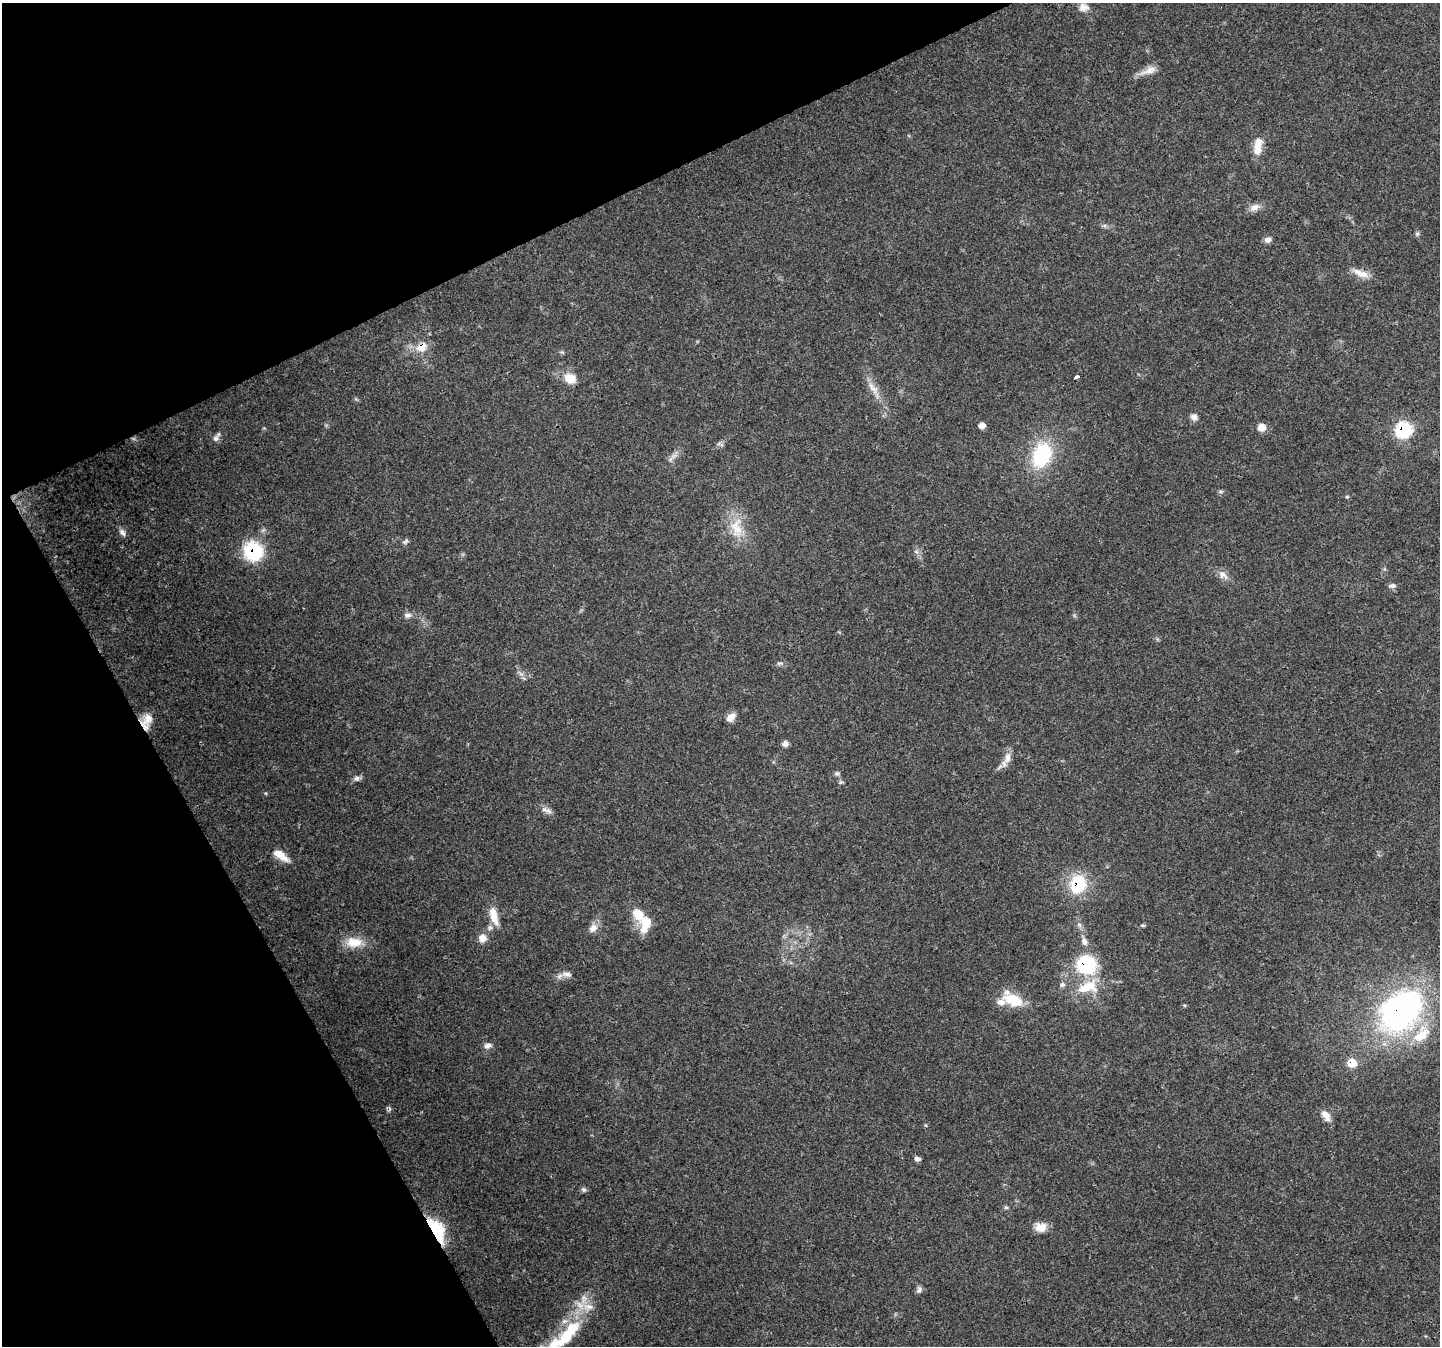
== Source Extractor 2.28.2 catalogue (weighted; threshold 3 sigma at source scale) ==
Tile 5 of 4 x 4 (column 1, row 2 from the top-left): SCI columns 4-1441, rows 2847-4190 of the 5755 x 5635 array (HDU 1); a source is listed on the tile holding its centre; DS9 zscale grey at full resolution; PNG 1442 x 1348 px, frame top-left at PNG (2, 3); no overlay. Shown black and unused: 24% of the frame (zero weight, under 3 of 4 exposures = <1% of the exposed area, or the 3 px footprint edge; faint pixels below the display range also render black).
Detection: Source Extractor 2.28.2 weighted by HDU 2 'WHT'; one run over the whole footprint, this tile lists its part. Background 0.05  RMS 0.0047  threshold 0.0213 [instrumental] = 3 sigma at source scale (4.5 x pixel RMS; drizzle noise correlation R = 1.50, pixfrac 1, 0.0396/0.0396 arcsec/px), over >= 5 px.
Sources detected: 68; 1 inside a brighter object's white glare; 1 cosmic-ray / hot-pixel residue — not listed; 3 inside a brighter listed object's ellipse — not listed separately; the other 63 listed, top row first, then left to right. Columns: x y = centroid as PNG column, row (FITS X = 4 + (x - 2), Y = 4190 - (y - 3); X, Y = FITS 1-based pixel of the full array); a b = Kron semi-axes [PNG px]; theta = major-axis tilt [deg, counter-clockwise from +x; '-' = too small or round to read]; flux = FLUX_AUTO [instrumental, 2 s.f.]
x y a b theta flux
1084 7 13 11 2 3.6
1150 70 20 10 21 4.5
1258 146 23 10 81 6.4
1255 207 16 9 22 3.3
1417 234 6 5 - 0.84
1268 240 8 6 10 2.2
1363 274 16 11 -9 4.8
422 347 15 11 35 6.3
562 352 7 5 -20 0.77
1077 377 4 3 - 15
570 379 14 12 -30 7.1
873 388 22 8 -53 5
1194 417 9 8 - 2.1
982 426 6 5 - 2.7
1262 427 7 7 - 5.6
1404 430 8 8 - 54
216 438 10 8 59 1.9
1042 455 29 20 66 33
674 456 14 5 33 2.1
1221 492 6 4 0 0.8
1347 497 5 4 - 0.61
736 528 31 17 -85 13
122 532 11 6 -52 1.9
405 541 9 5 44 1.2
253 551 20 20 - 27
916 552 7 4 17 0.93
1223 575 14 9 -34 3.2
1392 586 9 6 1 1.5
407 615 11 7 4 2
521 674 7 4 -19 1.2
731 717 12 9 42 3.2
148 719 17 14 53 6.1
785 743 7 6 - 2
1007 758 18 9 74 4.1
837 774 7 6 - 1.1
357 778 8 7 - 1.5
548 811 12 7 -35 2.3
280 855 21 8 -34 6.3
1078 884 18 14 70 24
638 914 21 13 -58 8.9
494 916 25 10 -74 7.4
646 924 18 10 74 9.7
1143 925 7 3 -8 0.57
593 928 12 10 60 3.4
483 938 10 10 - 3.6
1084 941 11 8 -71 2.5
354 942 24 14 1 8.7
1086 964 17 16 - 36
566 974 15 7 -1 2.7
1088 987 34 17 16 16
1013 1000 24 13 -23 14
1400 1011 49 34 46 150
488 1046 10 7 14 2.1
1352 1063 8 8 - 7.9
1326 1115 14 8 -53 4.1
917 1159 8 6 -15 1.3
584 1190 7 6 - 1.1
1006 1207 6 5 - 0.76
1041 1227 15 12 2 4.9
437 1230 31 13 -62 19
919 1290 10 6 80 1.4
588 1307 18 11 -4 6.8
564 1339 56 16 34 24
Overlapping masked pixels (flux is a lower limit): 9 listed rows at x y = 422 347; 1404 430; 253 551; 148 719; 1078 884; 1086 964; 1400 1011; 1352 1063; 437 1230
Isophote crosses this tile's border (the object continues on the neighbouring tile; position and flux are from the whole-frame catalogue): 1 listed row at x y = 564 1339